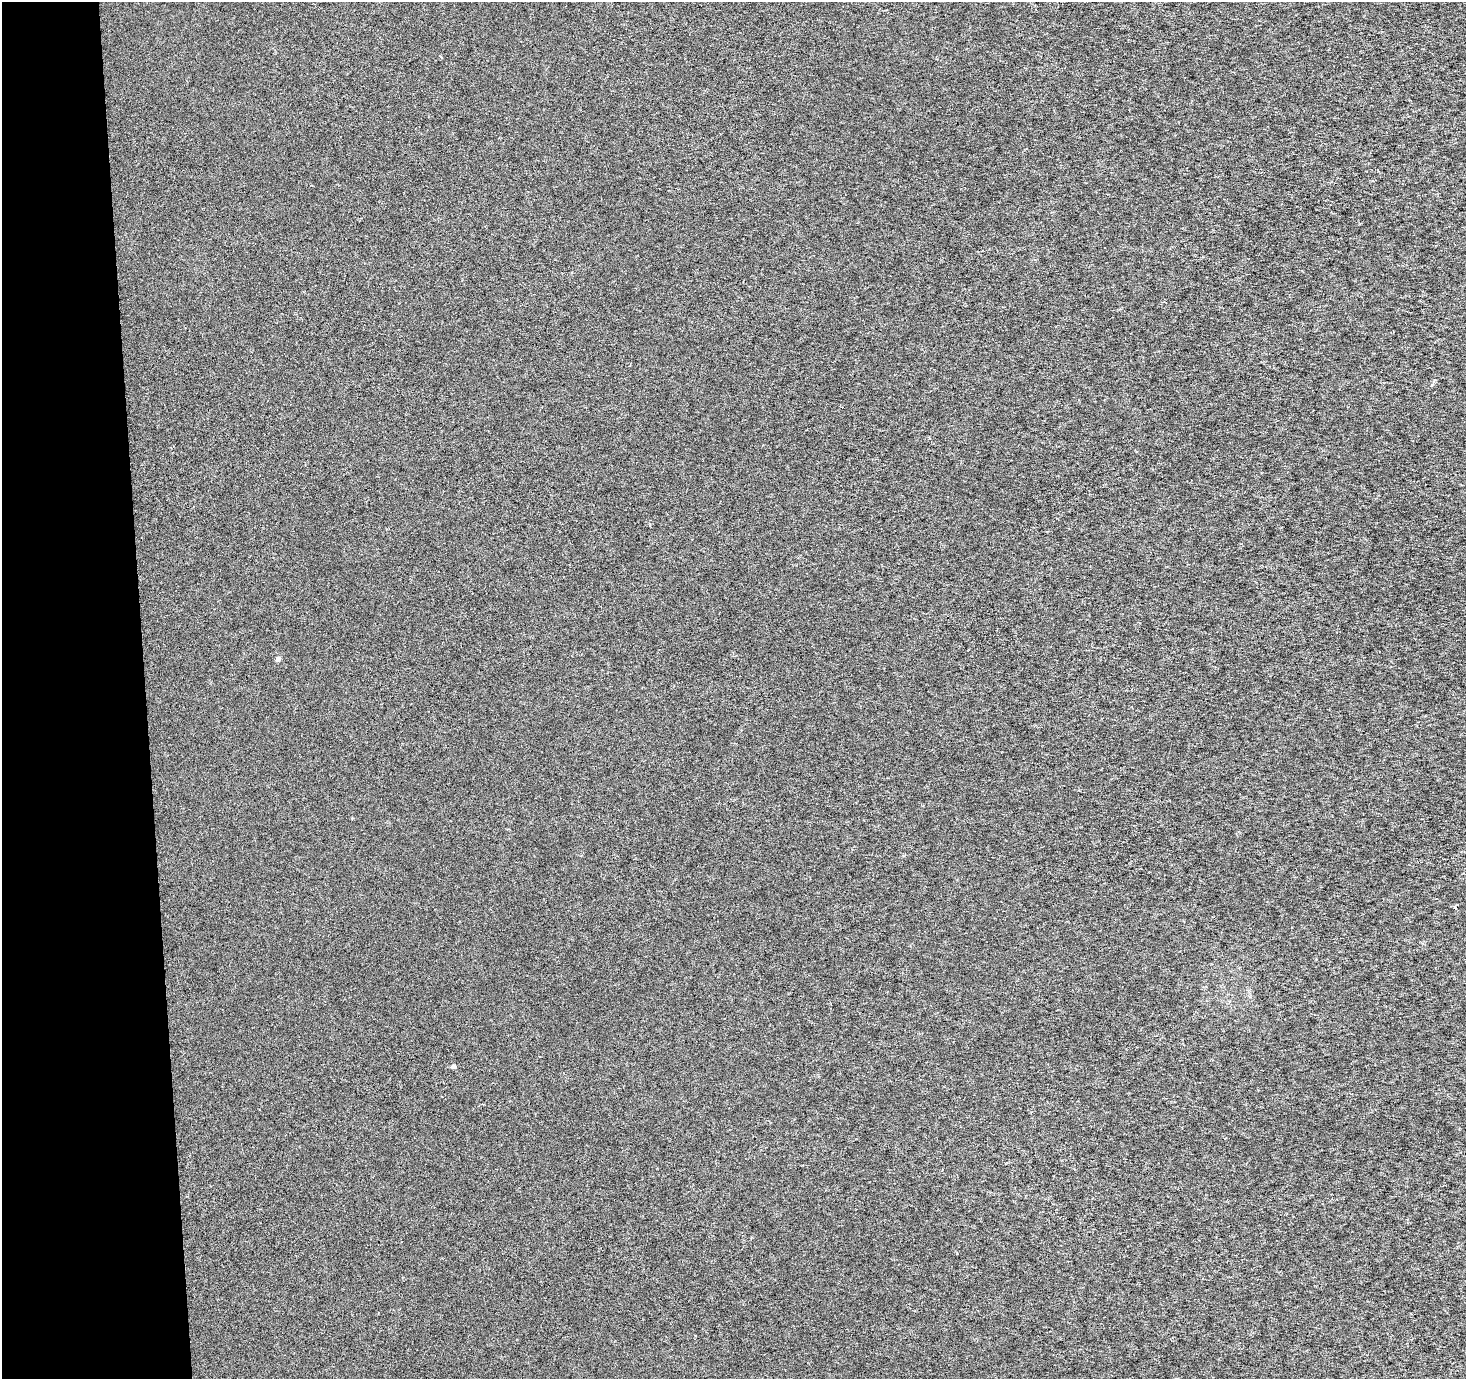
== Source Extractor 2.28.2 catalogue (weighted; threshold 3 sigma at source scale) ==
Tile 4 of 3 x 3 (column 1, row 2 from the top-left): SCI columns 1-1464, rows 1378-2754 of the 4393 x 4131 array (HDU 1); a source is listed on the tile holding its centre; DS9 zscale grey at full resolution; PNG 1468 x 1381 px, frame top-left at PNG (2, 2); no overlay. Shown black and unused: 10% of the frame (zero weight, under 3 of 6 exposures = <1% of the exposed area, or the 3 px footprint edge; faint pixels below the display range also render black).
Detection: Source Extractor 2.28.2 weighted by HDU 2 'WHT'; one run over the whole footprint, this tile lists its part. Background -1.50e-04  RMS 0.0016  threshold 0.00659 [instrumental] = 3 sigma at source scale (4.09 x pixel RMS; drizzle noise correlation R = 1.36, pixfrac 0.8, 0.0396/0.0396 arcsec/px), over >= 5 px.
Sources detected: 3; all 3 listed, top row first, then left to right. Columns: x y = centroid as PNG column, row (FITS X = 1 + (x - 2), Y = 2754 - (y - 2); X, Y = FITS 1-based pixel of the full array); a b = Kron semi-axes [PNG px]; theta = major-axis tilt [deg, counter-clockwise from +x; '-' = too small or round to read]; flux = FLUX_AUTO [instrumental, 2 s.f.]
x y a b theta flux
278 659 4 4 - 0.64
1455 908 5 3 - 0.41
453 1066 5 4 - 0.58